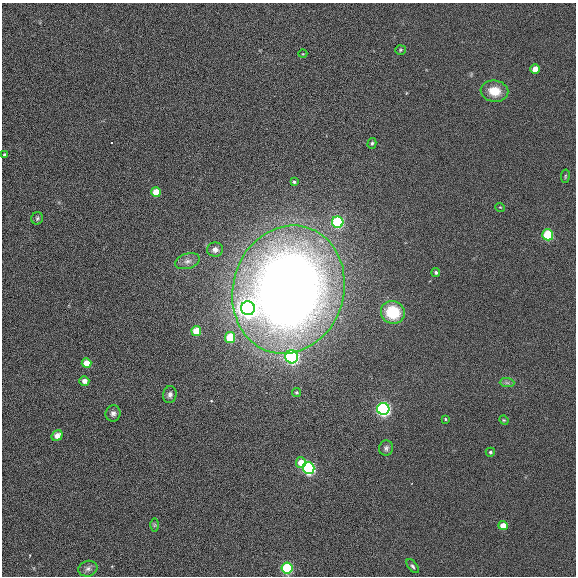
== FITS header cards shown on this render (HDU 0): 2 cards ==
NAXIS1  =                  574
NAXIS2  =                  574

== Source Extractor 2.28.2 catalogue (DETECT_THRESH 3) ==
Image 574 x 574 px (HDU 0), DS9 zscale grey, 1 PNG px = 1 image px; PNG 578 x 578 px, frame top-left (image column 1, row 574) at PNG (2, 3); each listed source drawn as its Kron ellipse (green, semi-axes under 4 px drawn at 4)
Background 0.00225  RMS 0.051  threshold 0.152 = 3 sigma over >= 5 px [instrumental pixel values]
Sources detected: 41; all 41 listed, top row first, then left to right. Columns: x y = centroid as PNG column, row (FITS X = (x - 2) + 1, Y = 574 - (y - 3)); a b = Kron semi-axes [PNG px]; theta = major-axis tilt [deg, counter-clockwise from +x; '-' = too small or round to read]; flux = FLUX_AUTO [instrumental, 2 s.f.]
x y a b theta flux
400 50 5 5 - 4.4
303 54 4 3 - 2.3
535 69 4 4 - 43
494 91 14 10 -9 62
372 143 5 4 - 5
4 155 3 3 - 4.8
565 176 7 3 82 4.1
294 182 3 3 - 5.1
156 192 5 5 - 77
500 207 5 3 - 2.5
37 218 6 6 - 6.7
338 222 6 5 - 310
548 235 5 5 - 220
215 250 8 7 - 12
187 261 12 7 17 18
436 272 4 4 - 7.5
288 290 65 55 73 4600
248 308 7 7 - 1600
393 312 12 11 - 140
196 331 5 5 - 85
230 338 5 5 - 130
292 357 6 6 - 670
86 363 5 5 - 53
84 381 5 4 - 22
507 383 7 4 -1 7.8
296 392 4 4 - 5.3
170 395 8 6 81 12
383 409 6 6 - 820
113 413 8 7 - 13
445 419 4 3 - 3.2
504 420 5 4 - 3.7
57 436 6 5 - 31
386 448 8 7 - 9.5
490 452 5 4 - 6.2
301 462 5 5 - 46
309 468 6 5 - 510
154 525 6 4 89 4.8
503 526 4 4 - 45
413 566 8 4 -52 7.1
287 568 5 5 - 330
88 569 9 7 17 13